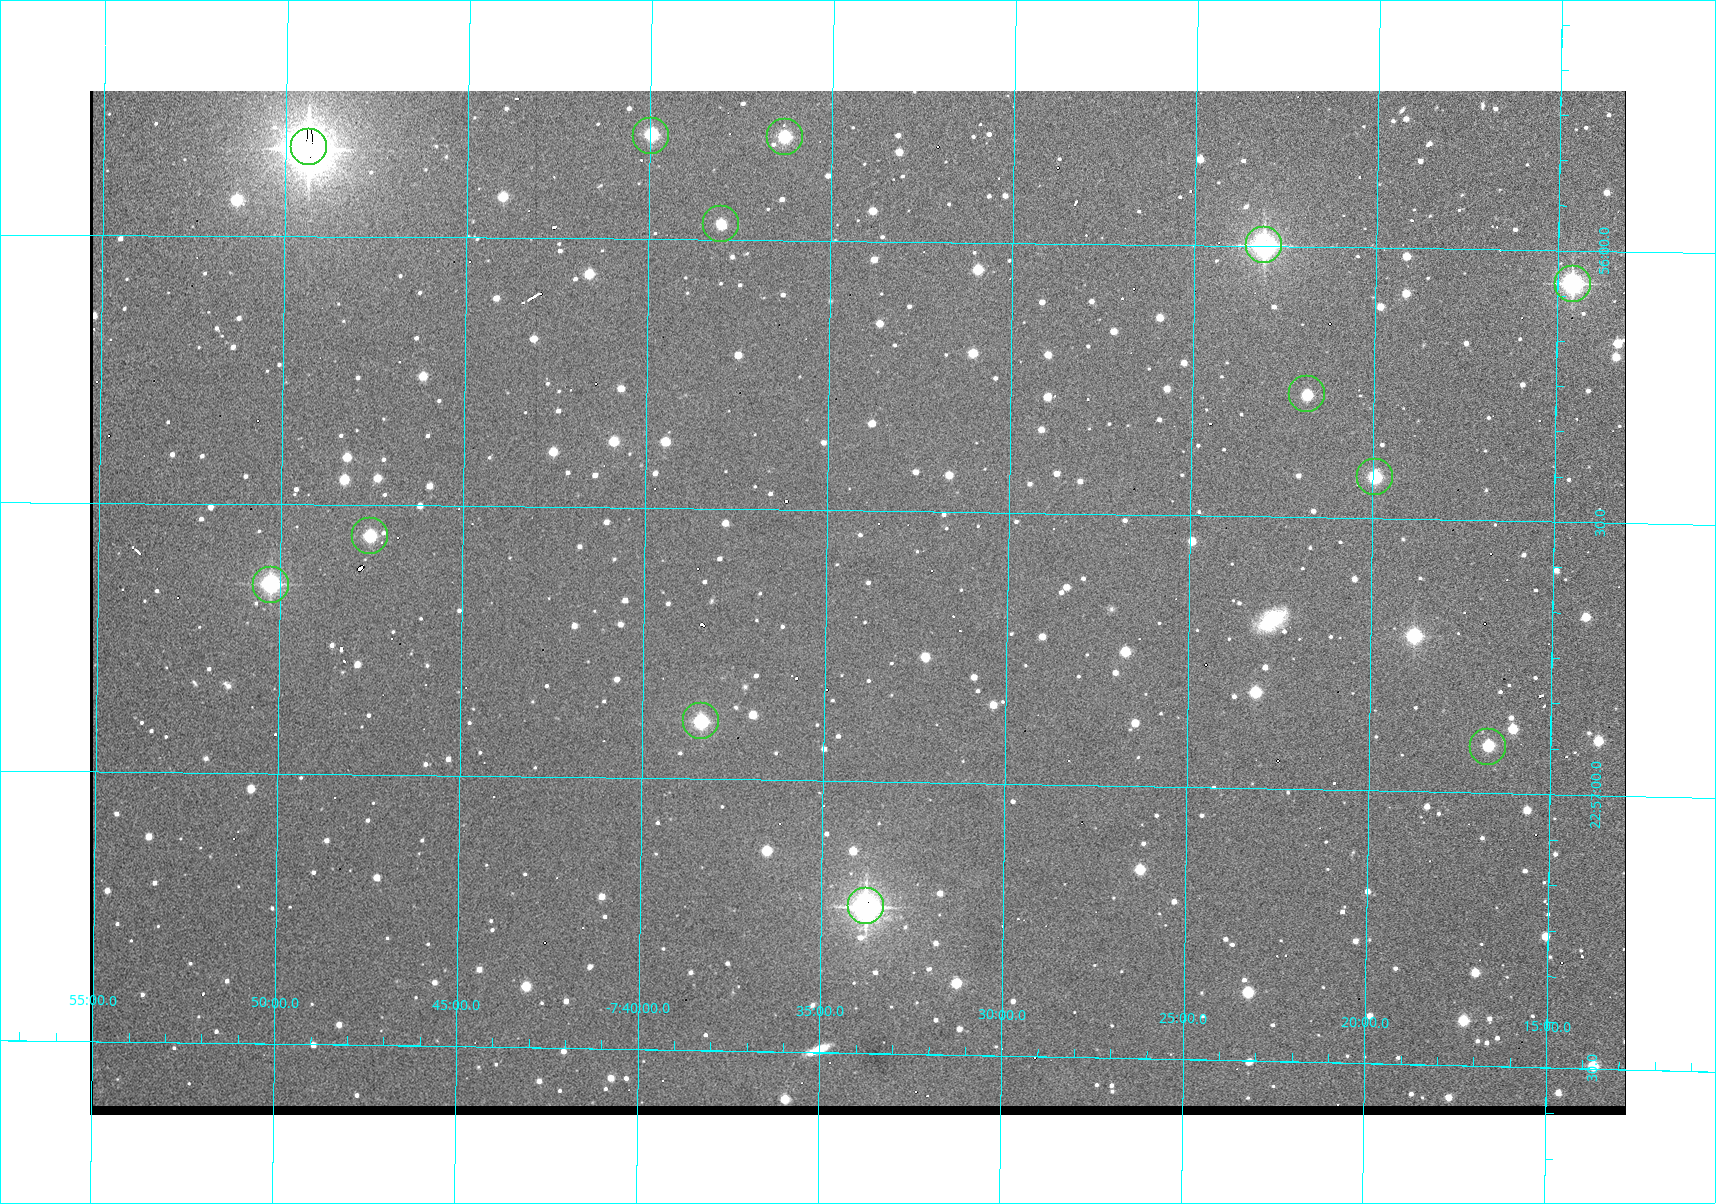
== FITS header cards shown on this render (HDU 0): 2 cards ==
NAXIS1  =                 1536 /fastest changing axis
NAXIS2  =                 1024 /next to fastest changing axis

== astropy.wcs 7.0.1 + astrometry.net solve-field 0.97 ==
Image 1536 x 1024 px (HDU 0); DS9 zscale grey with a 90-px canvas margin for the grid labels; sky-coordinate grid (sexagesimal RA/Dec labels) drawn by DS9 from the SOLVED WCS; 13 Tycho-2 reference stars matched to detected sources circled (green)
Header WCS: none
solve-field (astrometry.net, Tycho-2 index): SOLVED blind (the file carries no WCS)
Solved WCS: RA---TAN-SIP/DEC--TAN-SIP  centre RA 22:56:40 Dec -07:34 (344.17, -7.57 deg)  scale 1.65 arcsec/px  FOV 42.2' x 28.1'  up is -91 deg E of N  parity flipped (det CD > 0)
(file carries no celestial WCS; the grid is the blind solution)
Tycho-2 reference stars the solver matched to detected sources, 13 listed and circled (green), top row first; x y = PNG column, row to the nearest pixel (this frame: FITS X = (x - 90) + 1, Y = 1024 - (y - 91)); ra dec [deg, ICRS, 3 dp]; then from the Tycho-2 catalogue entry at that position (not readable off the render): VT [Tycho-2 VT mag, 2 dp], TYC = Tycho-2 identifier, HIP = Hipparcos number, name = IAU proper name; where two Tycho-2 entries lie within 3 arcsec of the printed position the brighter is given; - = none
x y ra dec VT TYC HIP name
651 136 343.952 -7.666 11.47 5813-94-1 - -
785 137 343.952 -7.605 11.45 5813-60-1 - -
309 147 343.958 -7.823 8.08 5813-175-1 113231 -
721 224 343.993 -7.634 12.58 5813-64-1 - -
1264 245 343.999 -7.385 9.60 5241-730-1 - -
1573 284 344.015 -7.243 10.16 5241-846-1 - -
1307 394 344.068 -7.364 12.32 5241-801-1 - -
1375 477 344.106 -7.332 11.78 5241-786-1 - -
370 536 344.140 -7.792 11.90 5813-158-1 - -
271 585 344.162 -7.837 10.55 5813-181-1 - -
701 721 344.223 -7.639 11.18 5813-80-1 - -
1488 747 344.229 -7.279 12.18 5241-862-1 - -
866 906 344.307 -7.563 9.30 5813-35-1 - -